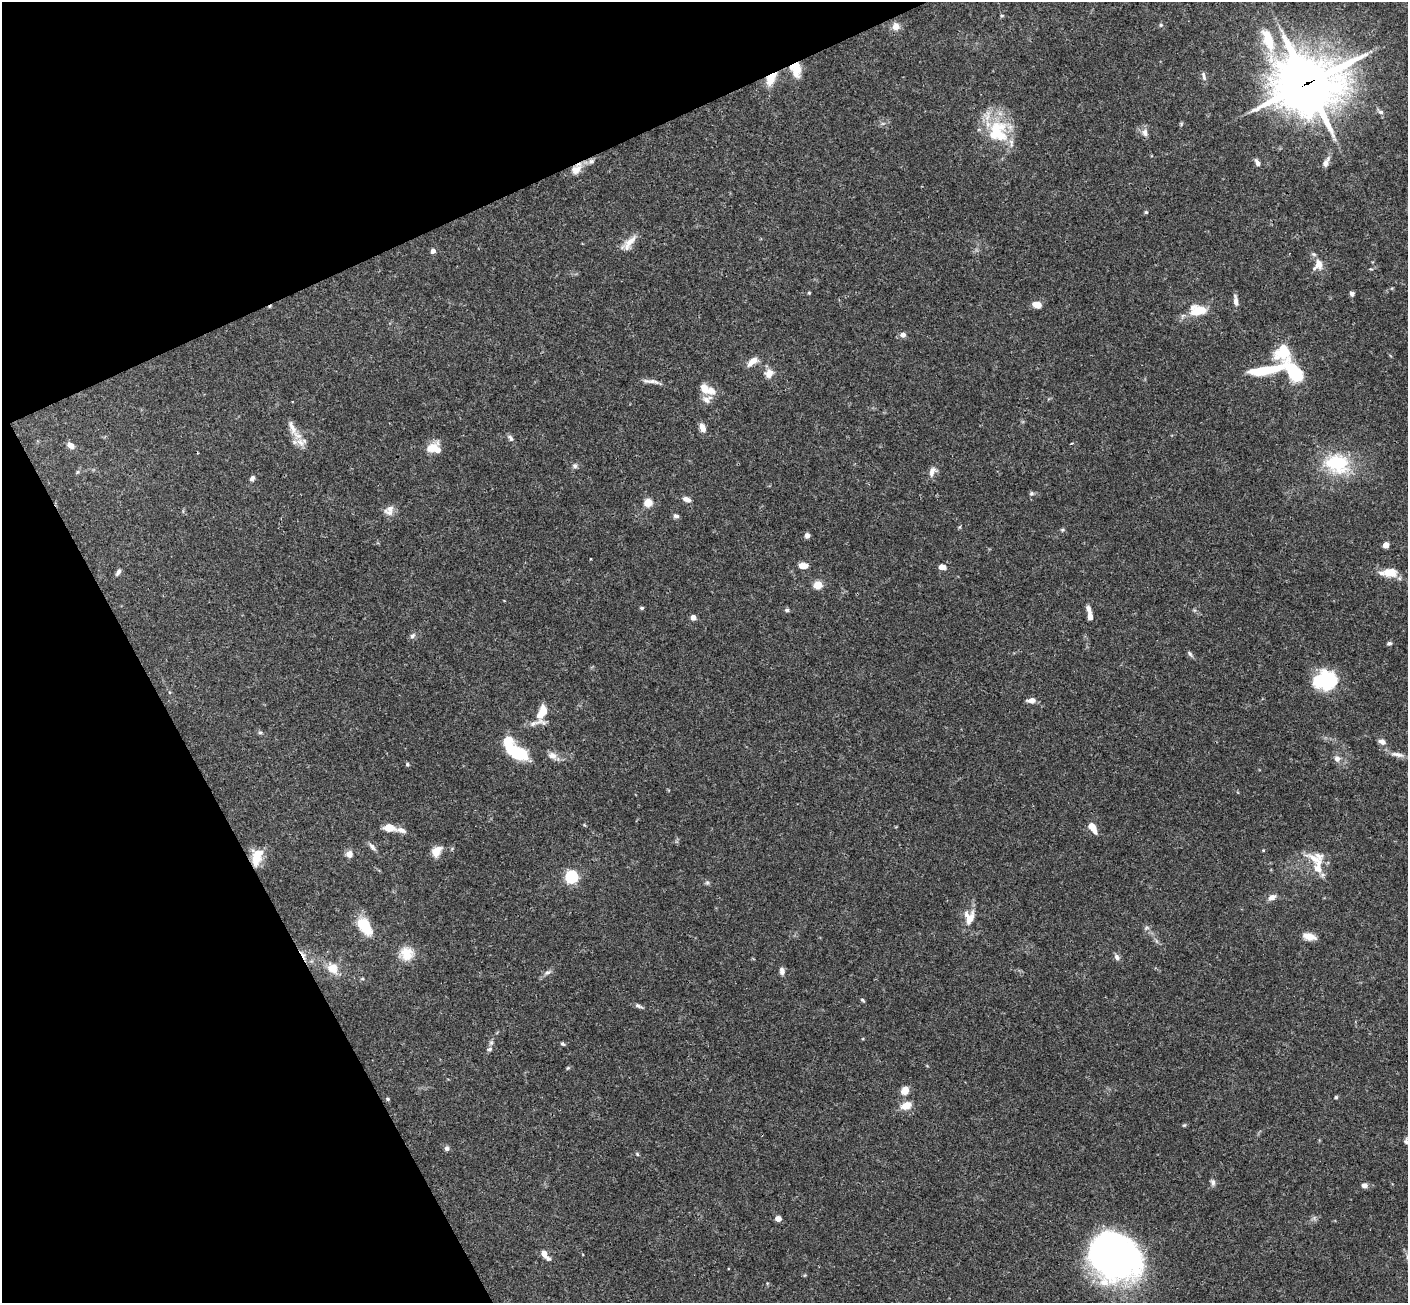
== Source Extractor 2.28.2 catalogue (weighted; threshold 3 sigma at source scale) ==
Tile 5 of 4 x 4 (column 1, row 2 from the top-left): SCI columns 57-1462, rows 2914-4214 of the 5731 x 5696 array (HDU 1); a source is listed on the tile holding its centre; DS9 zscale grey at full resolution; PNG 1410 x 1305 px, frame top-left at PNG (2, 2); no overlay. Shown black and unused: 23% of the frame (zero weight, under 3 of 4 exposures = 6% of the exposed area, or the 3 px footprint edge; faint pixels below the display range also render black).
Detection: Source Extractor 2.28.2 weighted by HDU 2 'WHT'; one run over the whole footprint, this tile lists its part. Background 0.0903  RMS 0.0037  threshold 0.0165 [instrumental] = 3 sigma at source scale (4.5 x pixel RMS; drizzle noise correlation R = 1.50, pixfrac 1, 0.05/0.05 arcsec/px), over >= 5 px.
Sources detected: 128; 4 inside a brighter object's white glare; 1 cosmic-ray / hot-pixel residue — not listed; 11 inside a brighter listed object's ellipse — not listed separately; the other 112 listed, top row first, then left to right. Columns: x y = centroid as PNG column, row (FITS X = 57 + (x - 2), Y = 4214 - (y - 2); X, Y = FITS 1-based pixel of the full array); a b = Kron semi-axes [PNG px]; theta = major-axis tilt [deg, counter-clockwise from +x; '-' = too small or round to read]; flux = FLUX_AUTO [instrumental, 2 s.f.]
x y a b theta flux
1002 16 5 3 - 0.38
1161 25 5 5 - 0.49
896 26 10 9 - 2.7
1268 39 35 14 -70 14
796 69 18 12 -81 5.9
1204 76 13 5 -77 1.2
771 79 17 9 59 5.3
1307 83 29 25 7 1100
1381 112 8 5 -26 0.92
1181 124 6 4 72 0.47
996 128 29 21 18 16
1145 133 11 8 90 1.8
591 161 9 6 28 1.3
1257 162 10 5 -59 1.4
1326 162 15 6 60 2
576 169 18 11 49 3.9
1146 212 4 4 - 0.47
629 243 25 9 48 4
433 251 5 4 - 2.1
1318 265 15 11 53 3.7
809 293 4 3 - 0.45
1352 294 6 5 - 0.86
1236 301 13 5 -84 1.7
1037 305 8 6 -15 4.1
1198 310 20 12 3 8.7
903 335 6 6 - 1.5
752 361 13 6 39 3.5
1266 370 45 9 10 16
769 373 12 11 - 2.9
1294 373 33 15 -55 17
651 381 26 5 -6 2
710 391 17 11 -22 4.2
292 427 24 8 -68 4
703 428 11 6 -72 2.7
511 438 10 6 -63 1.1
1071 443 4 3 - 0.4
70 445 9 6 -38 2.1
434 448 15 11 11 6.4
1337 464 28 21 -12 22
575 466 7 6 - 1
77 472 5 5 - 0.51
932 472 12 7 65 2.4
252 478 6 5 - 1.2
1031 493 6 6 - 0.73
686 499 10 6 -19 1.9
648 502 5 5 - 12
389 510 14 11 63 2.8
676 516 6 5 - 1.1
1062 530 5 5 - 0.52
807 535 6 5 - 1.6
1386 545 4 4 - 5
803 566 9 5 -4 3.7
942 567 8 5 -1 2.4
118 572 9 5 57 1.1
1390 572 18 11 -5 5.5
818 585 5 5 - 13
642 608 5 4 - 0.51
787 610 6 5 - 0.72
1090 616 8 5 -81 2.3
693 617 5 5 - 2.4
412 636 8 6 49 1.1
1389 643 6 5 - 0.84
1190 654 9 5 -55 0.88
1326 680 26 18 16 19
1031 700 9 5 2 2.3
542 712 22 11 65 6.5
260 733 6 4 1 0.55
1382 742 10 6 -21 1.7
516 753 24 14 -27 17
1397 754 21 6 -10 2.4
552 755 11 8 -24 2.4
1337 758 9 8 - 1.8
407 764 5 4 - 0.57
1092 827 10 5 -61 5
389 828 11 7 -4 5.3
401 830 14 7 -21 1.8
372 846 11 6 -51 1.3
1263 850 4 3 - 0.29
436 851 12 8 54 4.2
257 853 16 14 42 6.2
349 854 9 9 - 1.9
1318 867 23 11 84 6.2
571 877 6 5 - 62
707 882 6 5 - 0.69
1272 897 10 6 28 1.9
969 917 19 14 86 5.5
365 926 18 10 -53 13
1146 928 7 5 12 0.77
1309 936 15 8 -16 3.5
406 954 18 17 - 6.1
1117 957 8 6 -52 1.4
332 968 14 12 -44 4.9
782 971 8 5 -81 1.7
548 972 8 6 15 1.1
862 1000 6 4 -37 0.47
638 1006 11 5 -22 1
563 1044 5 4 - 0.58
490 1049 7 6 - 1
568 1068 6 4 34 0.46
905 1091 8 6 58 4.8
1336 1097 4 4 - 0.48
388 1099 5 4 - 0.65
906 1105 16 10 21 3.7
1184 1125 6 4 43 0.44
1406 1142 8 7 - 1.1
447 1148 6 5 - 1.1
637 1154 6 4 -46 0.43
1213 1182 9 6 -84 1.2
1364 1185 7 6 - 1.4
778 1219 6 6 - 1.7
544 1254 11 5 -53 3.6
1117 1256 46 42 -26 140
Overlapping masked pixels (flux is a lower limit): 4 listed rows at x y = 796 69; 771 79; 1307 83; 576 169
Isophote crosses this tile's border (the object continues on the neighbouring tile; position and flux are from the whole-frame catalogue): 1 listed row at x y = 1406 1142